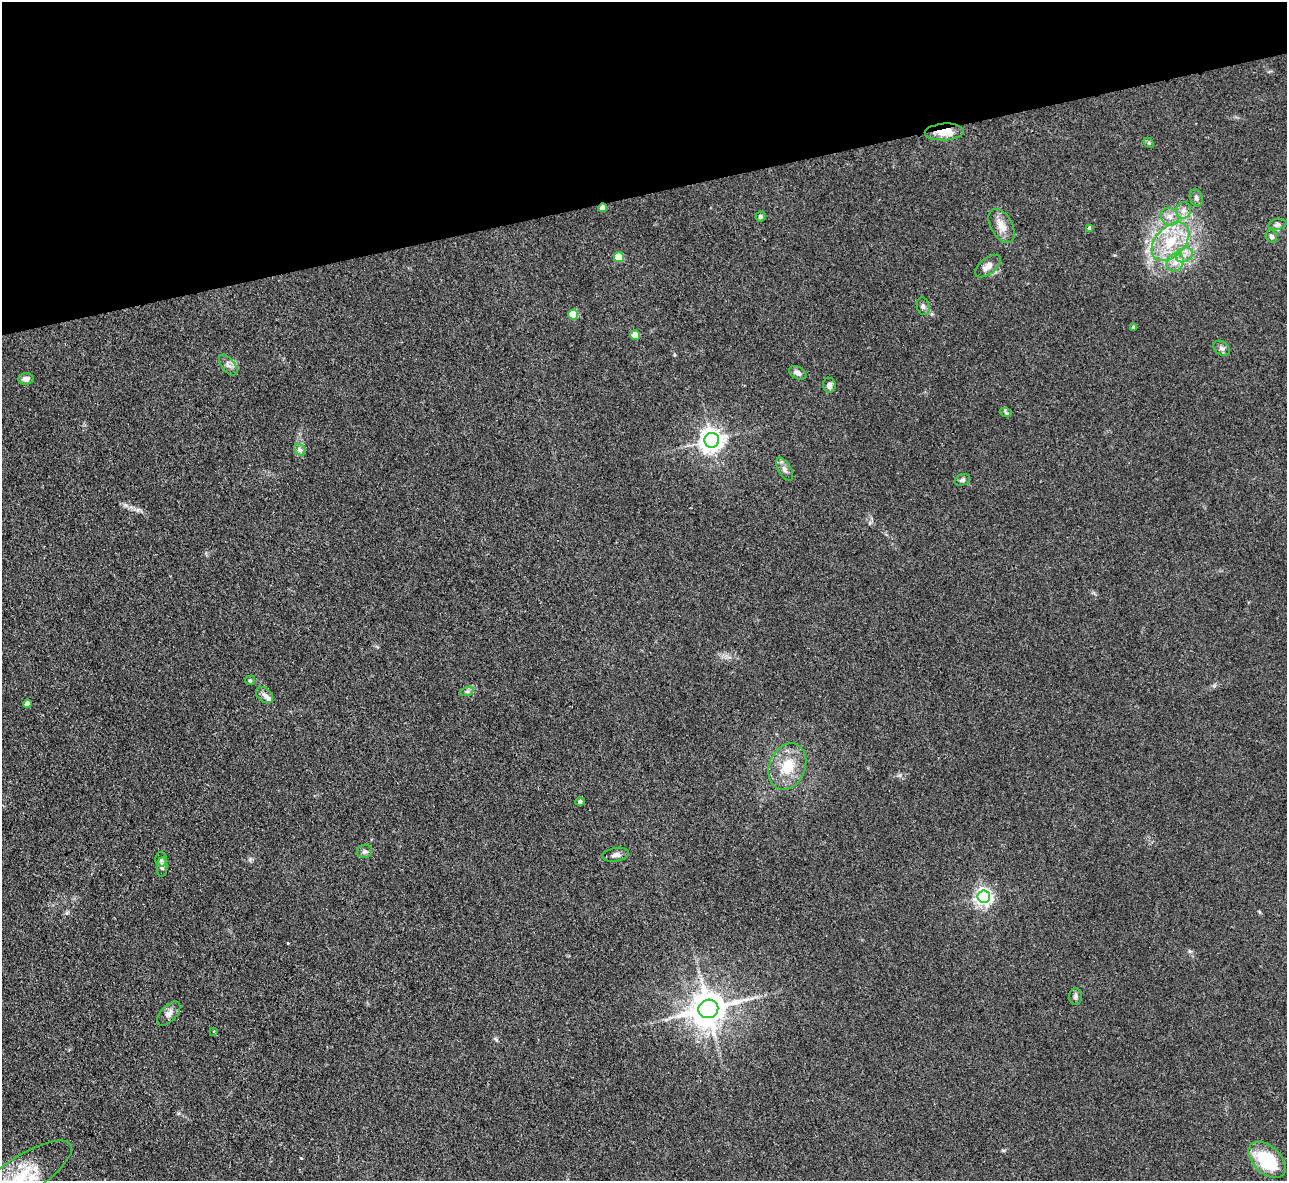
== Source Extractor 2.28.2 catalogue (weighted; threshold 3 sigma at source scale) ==
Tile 3 of 4 x 4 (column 3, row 1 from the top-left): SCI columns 2569-3853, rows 3799-4977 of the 5139 x 5115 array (HDU 1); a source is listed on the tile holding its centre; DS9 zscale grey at full resolution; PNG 1289 x 1183 px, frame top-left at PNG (2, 2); each listed source drawn as its Kron ellipse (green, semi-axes under 4 px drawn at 4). Shown black and unused: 16% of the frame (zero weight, under 3 of 4 exposures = <1% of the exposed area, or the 3 px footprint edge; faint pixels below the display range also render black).
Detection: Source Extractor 2.28.2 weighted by HDU 2 'WHT'; one run over the whole footprint, this tile lists its part. Background 0.059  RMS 0.0053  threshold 0.0241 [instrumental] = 3 sigma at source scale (4.5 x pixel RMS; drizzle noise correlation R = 1.50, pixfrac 1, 0.05/0.05 arcsec/px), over >= 5 px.
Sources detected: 50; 3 inside a brighter listed object's ellipse — not listed separately; the other 47 listed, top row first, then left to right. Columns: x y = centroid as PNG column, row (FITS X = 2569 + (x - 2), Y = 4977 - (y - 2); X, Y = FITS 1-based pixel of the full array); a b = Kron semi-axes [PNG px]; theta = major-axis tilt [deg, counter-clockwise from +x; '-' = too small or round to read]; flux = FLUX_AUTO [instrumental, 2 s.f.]
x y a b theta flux
944 132 20 8 3 8.9
1149 143 6 4 -46 0.78
1196 198 9 6 -71 1.6
603 208 4 4 - 3.8
1184 210 8 7 - 2.5
760 217 5 5 - 1.2
1170 217 9 8 - 3.4
1277 224 9 5 10 1.3
1002 226 19 10 -61 5.8
1090 228 4 4 - 2.4
1271 236 6 5 - 1.4
1170 242 22 14 46 18
1184 255 9 7 28 3.3
619 257 5 5 - 17
1175 262 9 8 - 3.7
988 266 15 8 38 4.1
923 306 9 6 -75 1.6
573 315 5 5 - 19
1133 327 4 3 - 0.89
635 335 5 5 - 7.7
1222 348 9 6 -39 1.8
228 365 12 6 -52 2.3
798 373 9 6 -28 2.2
26 379 8 5 4 2.7
829 385 7 6 - 2.1
1006 413 6 4 -19 0.73
712 440 7 7 - 450
300 450 6 5 - 1.3
785 469 13 6 -60 2.4
962 480 8 5 15 1.3
250 680 5 4 - 0.73
467 691 7 4 19 1.1
265 695 10 6 -40 2.4
27 704 4 4 - 2.6
787 766 24 18 68 15
580 802 5 4 - 1.3
365 851 8 6 14 1.5
616 855 13 6 10 2.3
161 859 7 6 - 1.4
162 867 10 5 86 1.4
984 897 6 6 - 180
1075 996 8 6 -86 1.6
708 1009 10 9 - 1300
169 1013 14 8 47 3.1
213 1031 4 2 - 0.45
1267 1160 22 13 -43 27
20 1177 60 19 33 31
Overlapping masked pixels (flux is a lower limit): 2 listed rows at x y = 944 132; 603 208
Isophote crosses this tile's border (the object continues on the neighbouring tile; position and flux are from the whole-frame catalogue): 1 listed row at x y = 20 1177